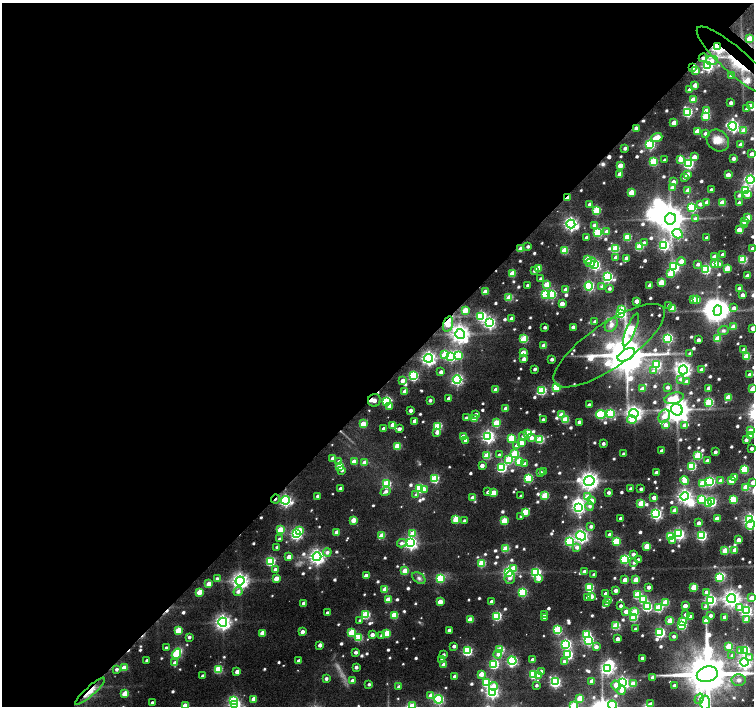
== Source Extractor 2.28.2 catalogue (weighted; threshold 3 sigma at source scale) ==
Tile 5 of 4 x 4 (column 1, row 2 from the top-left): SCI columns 5-1507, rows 2985-4391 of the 6026 x 6036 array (HDU 1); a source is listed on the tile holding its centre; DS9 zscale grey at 2 x 2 block average (1 PNG px = mean of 2 x 2 image px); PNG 756 x 708 px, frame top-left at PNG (2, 3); each listed source drawn as its Kron ellipse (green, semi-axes under 4 px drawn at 4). Shown black and unused: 55% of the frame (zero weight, under 7 of 13 exposures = <1% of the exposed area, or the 3 px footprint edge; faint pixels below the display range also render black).
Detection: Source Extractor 2.28.2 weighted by HDU 2 'WHT'; one run over the whole footprint, this tile lists its part. Background 0.0939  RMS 0.0068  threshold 0.0279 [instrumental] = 3 sigma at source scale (4.09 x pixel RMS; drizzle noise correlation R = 1.36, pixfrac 0.8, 0.0396/0.0396 arcsec/px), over >= 5 px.
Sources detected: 781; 13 inside a brighter object's white glare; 5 cosmic-ray / hot-pixel residue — neither listed nor drawn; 1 coinciding with a brighter row at this scale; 16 inside a brighter listed object's ellipse — not listed separately; of the other 746, all 500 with FLUX_AUTO >= 3.61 (the completeness limit of this list) listed and drawn (246 fainter detections not listed), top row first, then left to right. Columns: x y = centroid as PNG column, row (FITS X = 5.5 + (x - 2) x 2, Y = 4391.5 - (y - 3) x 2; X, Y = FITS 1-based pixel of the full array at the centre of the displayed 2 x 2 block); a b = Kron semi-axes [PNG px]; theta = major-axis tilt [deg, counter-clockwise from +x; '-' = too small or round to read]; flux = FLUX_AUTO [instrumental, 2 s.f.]
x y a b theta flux
750 38 3 3 - 35
717 47 4 3 - 370
703 58 4 4 - 4.8
711 61 6 5 - 14
736 62 51 12 -41 120
708 66 4 4 - 200
693 67 3 2 - 20
696 71 3 3 - 11
731 76 3 3 - 6.3
695 85 3 3 - 13
690 90 3 3 - 15
693 100 3 3 - 35
731 103 3 2 - 6.8
750 106 3 3 - 19
747 109 3 3 - 5.5
706 111 3 3 - 21
687 112 4 4 - 130
706 116 3 3 - 67
674 123 3 3 - 17
733 126 4 4 - 280
636 128 3 3 - 7.6
697 131 3 3 - 27
744 131 3 3 - 30
705 133 3 3 - 6.2
657 138 5 3 - 37
718 140 12 10 -42 16
650 144 4 3 - 150
741 145 3 3 - 20
625 148 3 2 - 5.4
752 154 3 2 - 12
694 157 3 3 - 16
733 158 3 2 - 7.2
680 159 3 3 - 13
665 160 2 2 - 3.6
653 162 3 3 - 75
688 164 4 3 - 160
620 166 3 3 - 22
620 174 3 3 - 18
688 174 3 3 - 8
728 175 3 3 - 12
684 177 3 3 - 7.3
750 180 4 4 - 190
673 182 3 3 - 8.1
673 187 3 3 - 11
688 190 3 3 - 21
711 190 2 2 - 6.5
745 190 4 3 - 100
631 192 3 3 - 36
748 194 3 3 - 13
739 195 3 3 - 3.9
567 197 3 2 - 11
707 202 3 3 - 8
722 203 3 3 - 36
739 203 3 2 - 7.9
590 204 3 2 - 5
700 204 3 3 - 6.4
692 207 4 3 - 120
596 211 3 3 - 82
748 217 3 3 - 24
670 219 6 5 - 2000
696 219 4 3 - 7
744 222 3 3 - 7.1
571 224 4 4 - 380
745 224 3 2 - 7.8
594 225 3 3 - 4.2
739 230 3 3 - 19
598 232 3 3 - 97
607 232 3 3 - 19
677 234 5 4 - 150
627 237 3 3 - 66
587 238 3 2 - 6.9
707 238 2 2 - 4.7
644 242 3 3 - 3.6
664 245 4 4 - 190
528 246 3 2 - 4.2
639 247 3 3 - 66
521 249 3 3 - 27
615 249 3 3 - 81
753 249 3 3 - 19
564 250 3 3 - 57
723 255 3 2 - 6.9
715 257 3 3 - 22
616 258 3 3 - 11
626 258 3 2 - 7.6
588 259 3 3 - 34
743 260 3 3 - 86
681 261 4 3 - 13
591 262 5 4 - 9.3
698 264 3 3 - 4.9
714 264 3 3 - 24
719 264 3 3 - 5.3
595 265 4 3 - 200
674 267 4 3 - 170
538 268 3 3 - 32
727 268 3 3 - 38
706 269 4 3 - 120
534 271 3 3 - 3.7
512 274 3 3 - 40
670 274 3 3 - 31
747 276 3 3 - 20
608 277 4 3 - 170
541 279 3 2 - 3.9
661 282 3 3 - 40
547 284 3 3 - 32
528 285 2 2 - 4.1
589 286 4 4 - 160
650 286 3 3 - 13
602 287 4 3 - 4.1
609 288 3 3 - 4.7
739 288 3 2 - 7.2
566 290 3 3 - 21
485 292 3 3 - 24
546 294 4 3 - 110
552 294 4 3 - 85
742 295 3 2 - 7.1
509 298 3 3 - 46
693 299 3 3 - 24
697 300 3 2 - 10
636 301 3 2 - 11
562 304 3 3 - 17
669 305 3 2 - 5.1
673 308 3 3 - 33
734 308 4 3 - 5.6
465 310 3 3 - 43
621 310 3 3 - 48
718 311 5 4 - 1100
621 314 4 3 - 94
481 316 4 4 - 130
512 319 3 3 - 11
595 321 3 2 - 5.6
489 323 4 4 - 240
448 324 8 4 74 21
611 325 7 5 50 8
545 327 2 2 - 4.6
573 327 3 2 - 6.9
733 327 3 3 - 23
753 328 3 2 - 8.9
631 330 17 4 67 160
723 331 5 4 - 4
460 334 5 4 - 830
668 338 4 3 - 150
524 339 3 3 - 74
718 339 3 3 - 39
698 340 2 2 - 6.4
544 346 3 3 - 21
609 346 66 22 35 180
744 349 3 3 - 5.5
523 353 3 3 - 28
690 353 2 2 - 4.2
444 355 3 3 - 35
626 355 9 5 31 4400
459 356 3 3 - 28
747 356 3 3 - 54
451 357 4 3 - 160
429 358 4 4 - 450
524 359 3 3 - 7.3
552 359 3 2 - 4.8
657 365 4 3 - 91
535 369 3 2 - 4.1
683 370 4 4 - 450
702 370 3 3 - 16
653 371 4 4 - 3.9
441 372 3 2 - 6.2
749 375 3 2 - 5.9
413 376 4 3 - 150
457 379 4 4 - 230
681 379 4 3 - 5.2
403 380 3 2 - 12
686 381 3 3 - 4.6
556 387 3 3 - 62
668 387 3 3 - 5.2
709 388 3 2 - 10
642 389 3 3 - 15
753 389 3 3 - 43
496 390 3 3 - 20
405 391 3 3 - 20
542 391 4 3 - 110
728 397 3 3 - 32
449 398 3 2 - 8.4
674 398 10 5 15 36
374 400 6 6 - 21
430 400 2 2 - 4.3
387 401 4 3 - 130
709 402 3 3 - 91
589 405 3 2 - 6.6
390 407 3 3 - 8.3
506 408 3 3 - 15
410 410 3 2 - 6.9
677 410 6 5 - 1800
610 413 4 3 - 110
634 413 4 4 - 550
476 414 3 3 - 4.7
601 414 5 3 - 110
562 415 3 3 - 33
664 416 7 5 63 27
466 418 2 2 - 4
474 419 3 3 - 28
543 419 2 2 - 3.7
565 420 3 3 - 52
632 420 5 3 - 17
415 421 3 3 - 14
579 422 3 2 - 7.2
496 423 3 3 - 59
363 424 3 3 - 37
393 425 3 3 - 22
665 425 4 3 - 8.3
684 425 3 3 - 8.1
438 426 3 3 - 84
384 428 3 2 - 5.6
399 429 3 3 - 7.2
750 431 3 3 - 34
437 432 4 3 - 6.2
527 433 3 3 - 35
751 435 3 3 - 9.3
488 436 4 4 - 310
523 436 4 3 - 4.8
463 437 3 3 - 20
511 438 3 3 - 60
531 438 4 3 - 8.2
540 439 3 3 - 80
746 440 2 2 - 6.1
466 441 3 3 - 9.6
521 443 3 3 - 24
603 443 2 2 - 5.1
397 446 3 3 - 44
517 446 4 3 - 8.1
751 448 2 2 - 5
662 451 3 3 - 13
715 452 2 2 - 6
514 453 4 3 - 55
623 454 2 2 - 3.9
499 455 3 3 - 4.9
487 456 3 3 - 52
698 456 3 3 - 76
333 458 3 3 - 12
509 459 4 3 - 70
354 461 3 3 - 16
519 461 3 3 - 48
707 461 2 2 - 6.1
339 462 3 3 - 9.1
365 463 3 3 - 21
525 464 3 3 - 6.8
340 466 3 3 - 40
482 466 3 3 - 9.6
692 466 3 3 - 90
502 468 4 3 - 140
744 469 3 3 - 87
342 470 3 3 - 4.1
540 472 3 2 - 5.8
544 472 3 2 - 4.8
656 472 3 2 - 7.5
734 477 3 3 - 12
435 478 3 3 - 88
528 478 3 3 - 100
685 480 4 3 - 38
731 480 3 3 - 29
589 481 5 4 - 850
721 481 3 3 - 19
710 482 4 3 - 140
753 482 3 3 - 10
703 483 3 3 - 48
386 484 4 3 - 96
746 487 3 3 - 47
420 488 4 3 - 110
341 489 3 2 - 8.3
631 489 3 2 - 5
641 489 2 2 - 4.7
424 490 4 3 - 8.2
385 491 5 3 - 5.4
488 492 3 3 - 5.8
609 492 3 3 - 5
493 493 3 3 - 31
416 495 4 3 - 4.6
318 496 2 2 - 4.5
521 496 2 2 - 3.8
545 496 3 3 - 57
685 496 4 4 - 420
588 497 3 3 - 30
473 498 3 3 - 24
654 498 3 3 - 12
275 499 5 2 - 4
702 499 4 3 - 61
285 500 4 4 - 260
592 500 3 3 - 11
733 500 3 3 - 52
711 502 3 3 - 120
641 503 3 3 - 42
708 503 3 3 - 52
590 506 4 4 - 5.3
578 508 4 3 - 220
675 510 3 3 - 15
525 512 3 3 - 53
656 514 4 3 - 230
521 516 3 3 - 4.2
621 518 2 2 - 5.8
717 518 3 3 - 14
456 519 3 3 - 54
353 520 3 3 - 26
750 520 4 3 - 300
464 521 3 2 - 4
504 521 3 3 - 51
699 523 3 2 - 7.3
750 525 5 3 - 43
591 526 3 3 - 5
280 530 3 3 - 54
299 530 3 3 - 27
337 532 3 3 - 17
296 534 4 4 - 220
413 534 3 3 - 29
609 534 3 2 - 5.5
679 534 4 3 - 210
382 536 3 3 - 37
581 536 5 4 - 370
670 536 3 3 - 71
701 536 4 3 - 140
279 539 3 3 - 4.2
672 540 3 3 - 9.7
738 540 3 3 - 13
569 541 4 3 - 140
616 541 3 3 - 63
402 543 5 4 - 5
411 543 4 4 - 330
647 546 3 3 - 38
277 547 3 2 - 3.8
577 547 4 3 - 6.1
506 549 3 3 - 51
735 550 3 3 - 15
725 551 3 3 - 40
327 552 4 4 - 6
633 554 3 2 - 5.9
289 557 3 3 - 15
317 557 4 4 - 520
625 559 3 3 - 140
638 559 3 3 - 4.2
270 561 4 3 - 130
634 562 3 3 - 3.9
481 563 3 3 - 59
513 568 3 3 - 28
275 569 3 3 - 6.4
405 571 3 3 - 35
508 572 4 3 - 220
584 572 3 3 - 9.2
536 573 4 3 - 150
594 574 2 2 - 4
366 576 3 3 - 11
719 577 4 3 - 120
217 578 3 3 - 3.7
276 578 3 3 - 16
419 578 7 5 -35 4.4
440 578 4 3 - 97
510 578 6 5 - 7.4
538 578 3 3 - 12
625 580 3 3 - 22
636 580 3 3 - 31
240 581 4 4 - 630
209 584 3 3 - 18
589 587 3 3 - 98
649 587 2 2 - 7.3
694 587 3 3 - 46
385 589 3 3 - 30
616 590 3 2 - 8.9
238 591 5 4 - 5.6
199 592 3 3 - 36
522 592 4 3 - 110
707 592 3 3 - 10
606 594 3 3 - 13
637 595 3 3 - 80
591 596 3 3 - 12
588 597 3 3 - 6.7
731 598 4 4 - 710
752 598 3 3 - 32
643 599 3 3 - 43
388 600 3 3 - 33
608 600 3 3 - 7.8
711 600 4 4 - 210
440 602 3 3 - 24
492 602 3 2 - 8.1
304 603 3 2 - 11
607 603 3 3 - 4.6
665 603 3 3 - 50
621 606 2 2 - 6.8
685 606 3 3 - 16
647 607 4 3 - 120
706 607 4 3 - 4.5
740 607 4 4 - 16
659 608 3 3 - 79
626 611 3 3 - 13
746 611 4 4 - 260
634 612 3 3 - 49
327 613 2 2 - 4.6
545 614 3 2 - 7.5
686 614 3 3 - 7
366 615 3 3 - 89
394 615 3 3 - 52
710 615 3 3 - 6.3
497 616 3 3 - 110
690 616 3 2 - 4
545 617 2 2 - 5.7
725 617 3 3 - 14
633 618 3 3 - 70
470 619 3 3 - 23
670 620 3 3 - 35
746 620 3 3 - 18
360 621 3 3 - 3.9
706 621 3 3 - 22
223 622 4 4 - 540
682 622 3 3 - 49
682 625 3 3 - 88
616 626 3 3 - 72
635 629 2 2 - 4.5
178 630 3 3 - 45
449 630 3 2 - 7.1
557 630 3 3 - 100
302 632 3 2 - 8.9
351 632 3 3 - 51
660 632 4 3 - 160
262 633 3 3 - 19
386 633 3 3 - 49
587 634 4 3 - 73
372 635 3 3 - 8.4
381 635 3 3 - 3.7
674 636 2 2 - 4.3
189 637 3 2 - 4.4
359 638 4 3 - 57
617 639 3 2 - 9.8
588 640 4 3 - 190
566 644 4 4 - 190
320 645 3 2 - 8.5
454 646 2 2 - 5.2
729 646 3 3 - 36
596 647 3 3 - 8.8
166 648 3 2 - 3.6
500 650 3 3 - 64
745 650 4 3 - 120
467 651 4 3 - 130
741 651 4 3 - 14
356 652 2 2 - 5.5
176 654 5 3 - 77
498 654 4 4 - 5.2
444 655 2 2 - 3.9
568 655 4 3 - 140
732 655 3 3 - 3.7
642 658 3 2 - 9.5
750 658 4 4 - 13
147 660 2 2 - 4
441 660 3 3 - 4.2
532 660 3 2 - 8.6
299 661 3 2 - 8.4
512 661 4 4 - 180
564 661 3 3 - 4.4
744 662 4 4 - 330
175 663 3 3 - 9
494 664 4 3 - 120
444 665 3 3 - 16
356 667 2 2 - 6
124 668 3 3 - 30
117 669 3 3 - 4.3
218 669 3 3 - 78
607 669 4 3 - 210
237 672 3 3 - 9.3
541 672 4 3 - 5
481 674 3 3 - 17
534 674 3 3 - 120
707 674 10 7 16 7800
539 675 3 3 - 12
203 676 2 2 - 5.4
455 677 3 3 - 14
652 678 3 3 - 9.3
326 679 3 3 - 4.7
739 680 7 6 - 6.6
352 681 3 2 - 8.8
592 681 3 3 - 11
486 682 4 3 - 83
555 682 4 3 - 210
622 683 4 4 - 310
369 684 2 2 - 3.6
633 684 3 3 - 31
536 685 2 2 - 3.7
616 685 5 4 - 11
494 686 4 4 - 16
674 686 2 2 - 5.5
399 687 3 3 - 6
621 690 5 3 - 12
90 691 20 4 42 17
492 692 4 4 - 290
125 693 3 3 - 26
431 696 3 3 - 20
580 698 3 3 - 40
253 699 3 3 - 15
439 699 4 4 - 160
699 699 5 4 - 5.2
233 700 4 3 - 82
152 703 2 2 - 6
705 703 7 5 -85 150
650 704 3 3 - 5.3
235 705 4 3 - 250
612 705 4 4 - 120
185 706 3 3 - 38
413 706 4 3 - 32
573 706 3 3 - 63
Overlapping masked pixels (flux is a lower limit): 9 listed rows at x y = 717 47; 703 58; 736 62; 693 67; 636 128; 567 197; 448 324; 275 499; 90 691
Isophote crosses this tile's border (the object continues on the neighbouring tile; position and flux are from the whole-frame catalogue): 17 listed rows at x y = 752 154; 750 180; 753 249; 753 328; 753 389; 750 431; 753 482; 750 520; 750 525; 752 598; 707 674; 705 703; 235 705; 612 705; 185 706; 413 706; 573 706